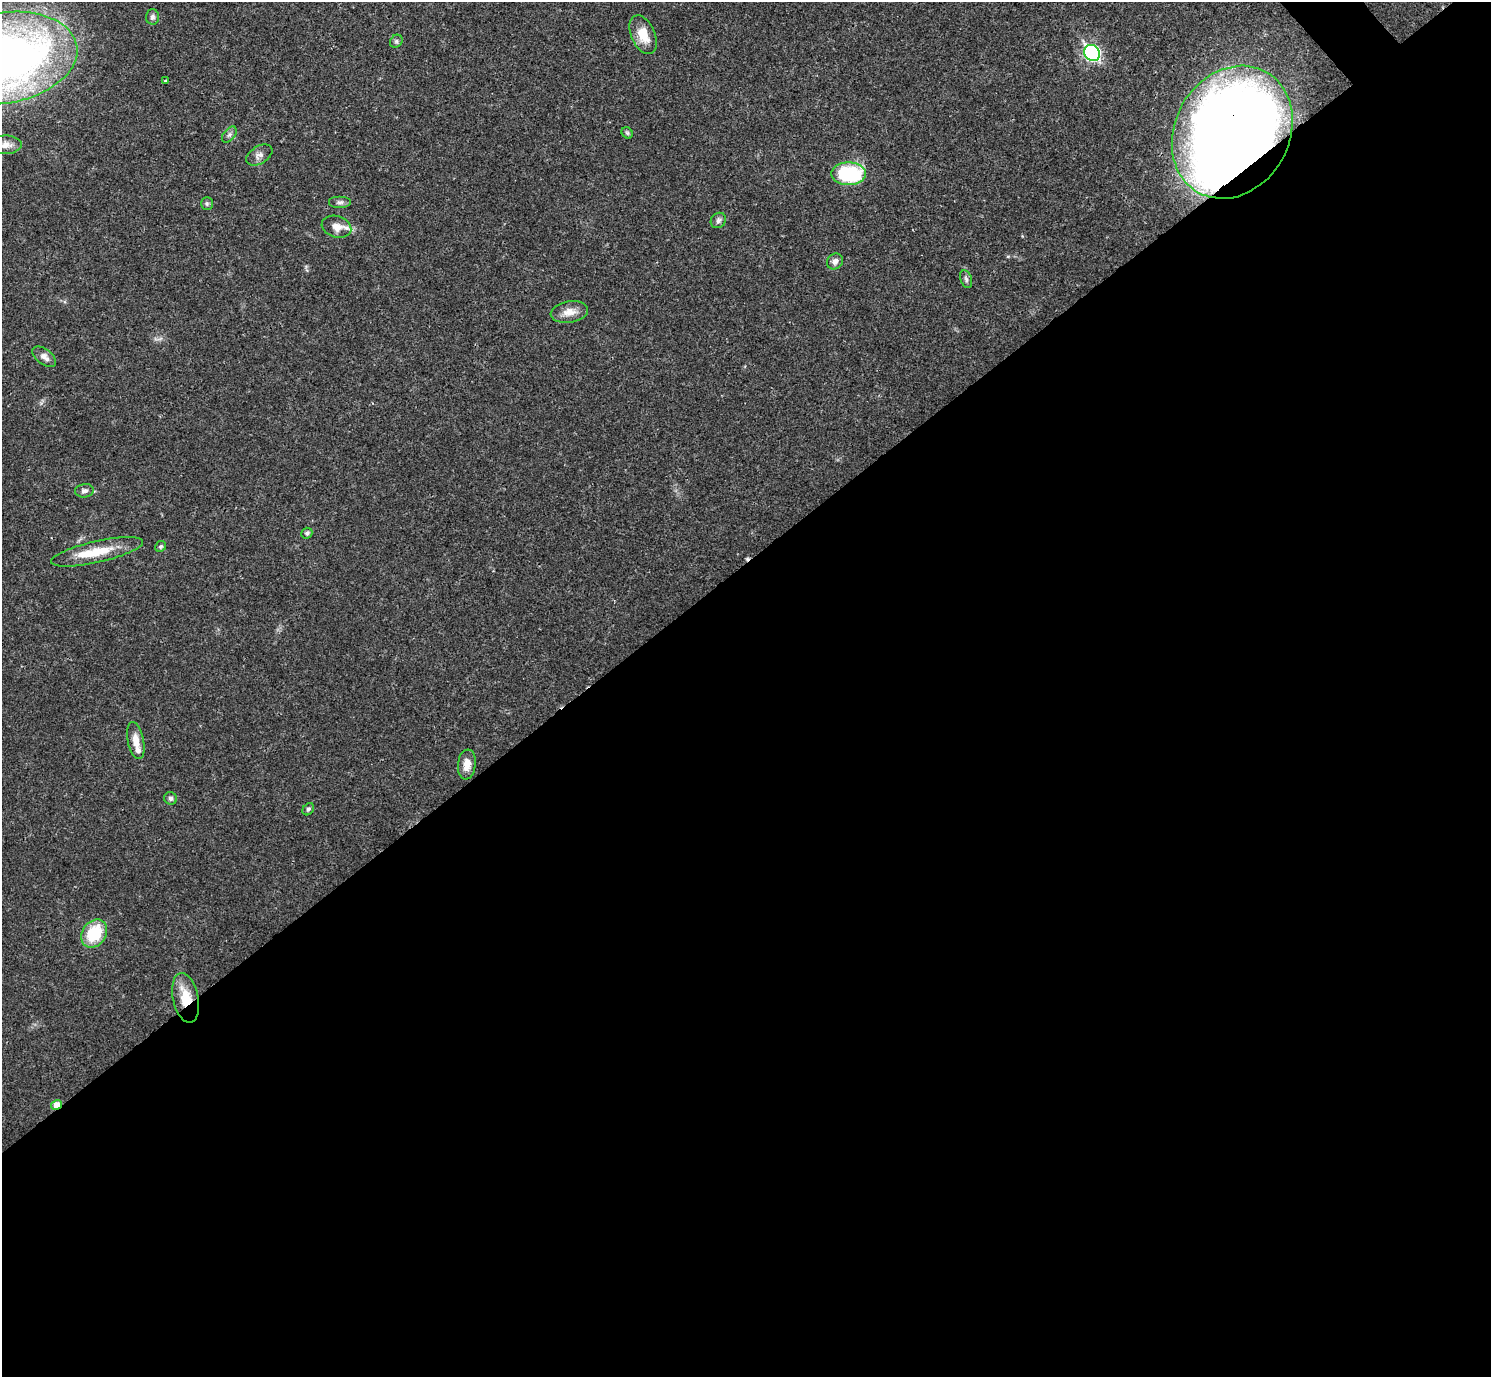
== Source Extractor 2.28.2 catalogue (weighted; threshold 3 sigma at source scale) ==
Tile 15 of 4 x 4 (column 3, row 4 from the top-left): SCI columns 2980-4468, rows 159-1533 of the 5961 x 5958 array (HDU 1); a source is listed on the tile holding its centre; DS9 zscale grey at full resolution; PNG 1493 x 1379 px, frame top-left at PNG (2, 2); each listed source drawn as its Kron ellipse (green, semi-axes under 4 px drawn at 4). Shown black and unused: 59% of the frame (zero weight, under 3 of 4 exposures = <1% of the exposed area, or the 3 px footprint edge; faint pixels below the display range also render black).
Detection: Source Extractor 2.28.2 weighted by HDU 2 'WHT'; one run over the whole footprint, this tile lists its part. Background 0.0209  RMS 0.0022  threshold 0.01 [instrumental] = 3 sigma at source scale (4.5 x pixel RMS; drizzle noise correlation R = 1.50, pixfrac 1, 0.05/0.05 arcsec/px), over >= 5 px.
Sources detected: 34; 1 cosmic-ray / hot-pixel residue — neither listed nor drawn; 2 inside a brighter listed object's ellipse — not listed separately; the other 31 listed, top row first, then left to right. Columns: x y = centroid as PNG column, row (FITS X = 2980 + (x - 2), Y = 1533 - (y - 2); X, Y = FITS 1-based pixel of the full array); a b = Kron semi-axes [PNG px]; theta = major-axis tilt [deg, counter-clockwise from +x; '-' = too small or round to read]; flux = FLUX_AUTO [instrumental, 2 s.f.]
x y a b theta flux
152 17 7 6 - 0.63
643 35 20 12 -66 4.1
396 41 7 5 46 0.53
1092 53 8 7 - 45
4 58 74 45 9 180
166 81 3 3 - 0.53
1232 132 69 57 60 290
627 133 6 5 - 0.38
229 135 9 5 52 0.69
6 145 15 9 1 1.6
259 155 14 8 32 1.2
849 174 17 11 0 18
340 202 11 6 0 0.76
207 203 6 5 - 0.41
718 220 8 7 - 0.73
336 227 15 10 -17 2.6
835 261 8 7 - 1
966 279 9 5 -70 0.63
569 312 19 10 9 2.5
44 357 14 7 -37 1.3
84 491 9 6 7 0.86
307 533 6 5 - 0.58
161 546 6 5 - 0.4
97 552 47 10 13 6.7
136 741 19 8 -79 2.3
467 764 15 9 83 2.5
171 798 6 6 - 0.55
308 809 7 5 51 0.48
94 934 15 12 55 9.7
186 998 25 12 -78 5.8
57 1105 6 4 32 3.6
Overlapping masked pixels (flux is a lower limit): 3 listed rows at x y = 1232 132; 186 998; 57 1105
Isophote crosses this tile's border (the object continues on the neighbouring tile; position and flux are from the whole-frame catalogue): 1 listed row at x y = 4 58